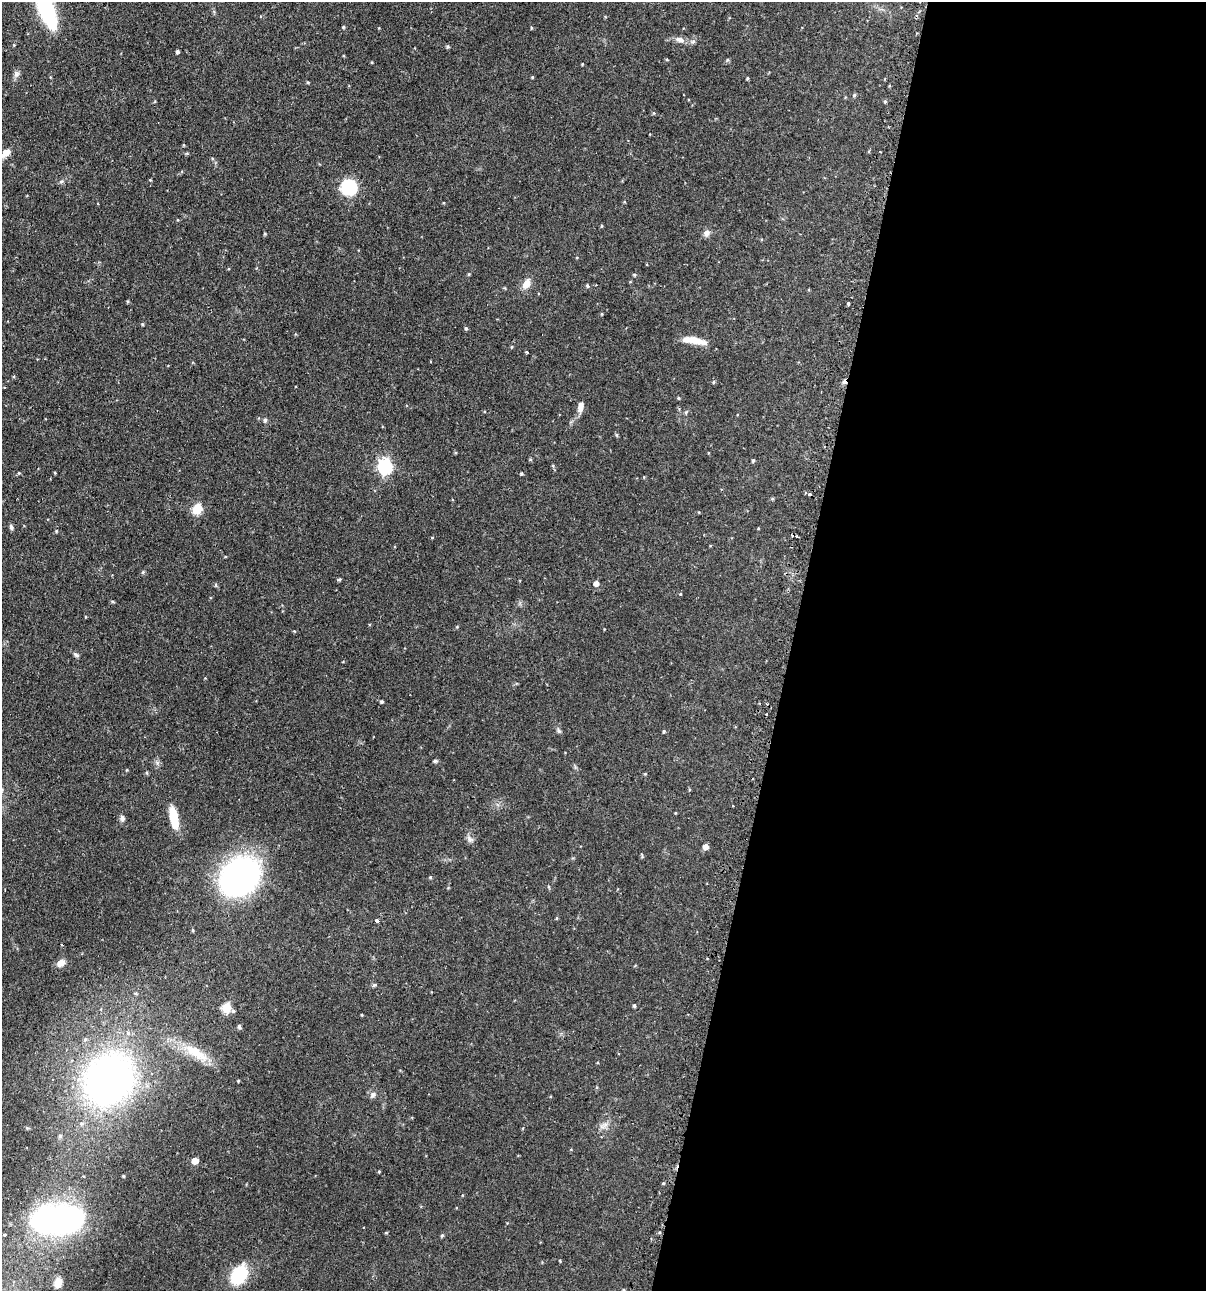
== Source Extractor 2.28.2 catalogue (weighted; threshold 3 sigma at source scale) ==
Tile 12 of 4 x 4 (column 4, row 3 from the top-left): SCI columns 3765-4968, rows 1324-2612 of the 5246 x 5226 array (HDU 1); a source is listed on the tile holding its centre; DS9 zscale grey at full resolution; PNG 1208 x 1293 px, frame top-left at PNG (2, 2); no overlay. Shown black and unused: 34% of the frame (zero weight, under 2 of 3 exposures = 4% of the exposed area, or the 3 px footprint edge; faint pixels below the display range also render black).
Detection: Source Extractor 2.28.2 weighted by HDU 2 'WHT'; one run over the whole footprint, this tile lists its part. Background 0.089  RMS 0.0054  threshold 0.0243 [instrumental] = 3 sigma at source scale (4.5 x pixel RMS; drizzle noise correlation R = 1.50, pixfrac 1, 0.05/0.05 arcsec/px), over >= 5 px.
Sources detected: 103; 6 cosmic-ray / hot-pixel residue — not listed; the other 97 listed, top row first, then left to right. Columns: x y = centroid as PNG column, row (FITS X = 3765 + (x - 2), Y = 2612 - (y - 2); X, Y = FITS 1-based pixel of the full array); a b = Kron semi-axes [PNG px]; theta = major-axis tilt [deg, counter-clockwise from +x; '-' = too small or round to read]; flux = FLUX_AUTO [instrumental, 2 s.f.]
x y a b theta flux
46 8 42 12 -69 61
343 27 4 4 - 0.6
679 39 12 7 -13 2.7
448 47 5 5 - 0.71
177 52 3 3 - 1.1
667 60 4 3 - 0.5
582 64 3 3 - 0.4
16 74 10 6 45 1.6
532 77 4 3 - 0.47
747 78 4 3 - 0.58
308 82 4 3 - 0.52
854 95 5 4 - 0.74
885 101 5 3 - 0.56
184 145 5 3 - 0.41
6 152 8 6 30 4.6
880 152 3 2 - 0.62
349 187 14 13 - 26
601 226 5 3 - 0.48
707 233 10 8 37 2
265 234 4 3 - 0.57
469 274 4 4 - 0.53
634 275 5 4 - 0.65
526 284 13 9 58 4.5
587 286 5 4 - 0.65
848 303 3 3 - 2.1
142 324 4 4 - 0.56
466 328 5 4 - 0.66
694 340 27 7 -10 8.7
526 352 3 2 - 0.67
714 382 4 4 - 0.66
679 398 4 4 - 0.56
581 407 14 7 79 3.4
686 412 5 4 - 0.66
265 420 5 5 - 0.91
455 453 4 3 - 0.48
753 460 4 3 - 0.71
385 466 7 6 - 98
19 473 4 4 - 0.48
55 473 4 3 - 0.43
521 474 4 4 - 0.62
644 477 4 3 - 0.37
772 499 5 4 - 0.52
197 509 6 5 - 29
11 527 8 5 -75 1.1
758 529 4 3 - 0.38
56 531 5 4 - 0.52
432 538 4 3 - 0.35
339 579 6 4 19 0.65
596 583 5 5 - 3.4
680 594 3 3 - 0.43
457 627 4 3 - 0.43
294 631 4 3 - 0.42
76 655 8 5 -34 1.2
381 701 4 4 - 0.77
559 731 7 6 - 1
664 731 4 4 - 0.77
435 761 6 4 8 0.84
127 770 5 3 - 0.41
147 773 5 3 - 0.56
645 774 5 3 - 0.46
122 818 8 7 - 1.6
174 818 22 8 -79 14
470 839 11 7 -42 1.9
705 847 5 5 - 3.6
642 856 7 3 -62 0.53
240 876 29 23 45 180
430 877 4 4 - 0.61
557 918 5 3 - 0.48
377 920 4 3 - 2
62 945 3 2 - 0.45
61 963 8 7 - 4.4
374 985 6 4 44 0.72
136 993 5 3 - 0.6
634 1006 3 3 - 0.84
226 1007 5 5 - 24
233 1011 4 4 - 0.76
362 1015 4 2 - 0.42
239 1026 5 4 - 1
128 1033 6 6 - 1.5
85 1039 6 5 - 1.1
196 1053 39 12 -31 14
108 1079 35 29 50 310
238 1081 3 2 - 0.48
373 1094 8 7 - 1.7
605 1124 7 4 -18 1.5
195 1161 5 5 - 7.2
379 1172 4 3 - 0.47
123 1176 3 3 - 0.54
663 1183 4 3 - 0.49
57 1219 40 22 3 190
386 1233 5 3 - 0.44
5 1235 3 3 - 1.3
442 1235 5 3 - 0.54
560 1261 4 3 - 0.4
239 1275 17 12 57 31
58 1283 11 7 75 4.7
623 1290 5 3 - 0.47
Isophote crosses this tile's border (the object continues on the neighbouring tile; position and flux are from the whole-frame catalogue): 2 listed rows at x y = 46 8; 623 1290
Unlisted compact peaks at least as high as the median listed source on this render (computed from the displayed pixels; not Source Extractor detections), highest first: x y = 727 60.